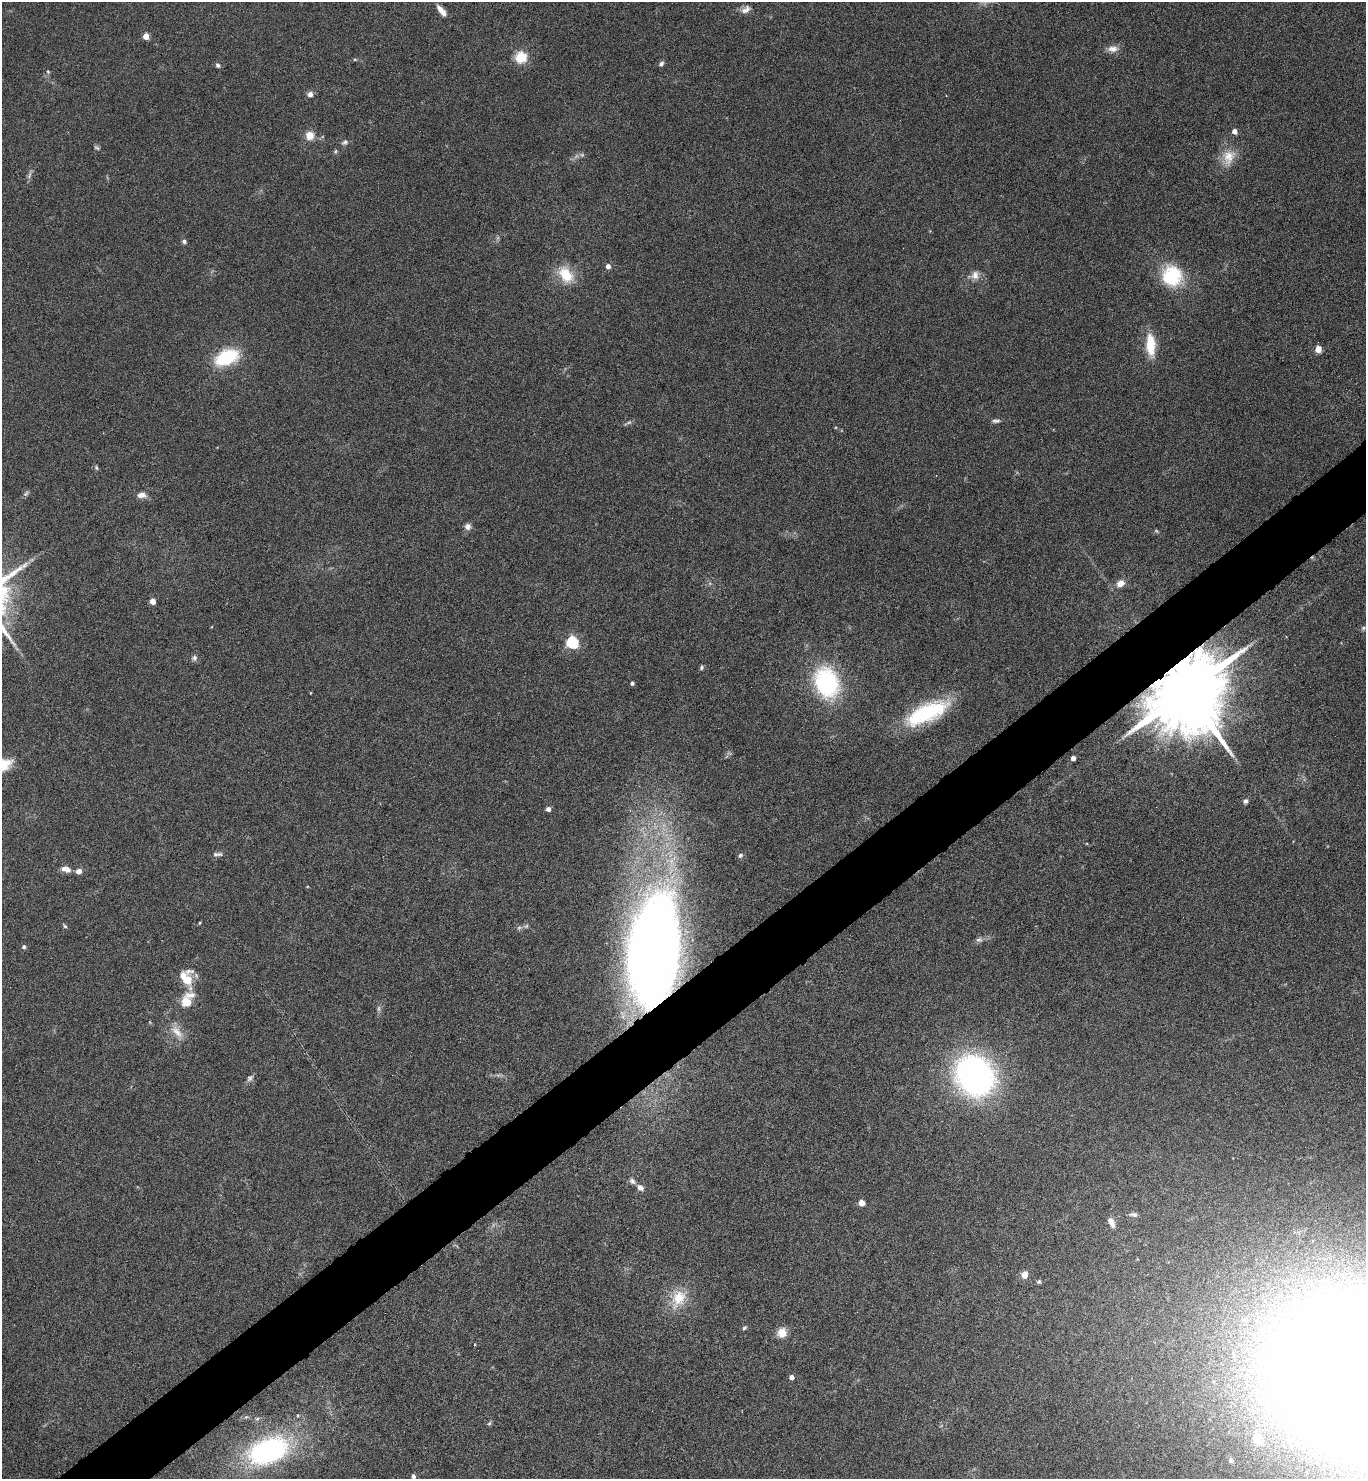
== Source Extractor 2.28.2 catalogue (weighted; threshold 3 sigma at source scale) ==
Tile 7 of 4 x 4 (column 3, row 2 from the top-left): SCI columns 2884-4247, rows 2959-4435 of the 5909 x 5913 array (HDU 1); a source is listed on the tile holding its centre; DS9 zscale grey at full resolution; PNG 1368 x 1481 px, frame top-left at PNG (2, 2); no overlay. Shown black and unused: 5% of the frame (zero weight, under 4 of 8 exposures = <1% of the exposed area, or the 3 px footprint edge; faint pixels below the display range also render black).
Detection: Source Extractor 2.28.2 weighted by HDU 2 'WHT'; one run over the whole footprint, this tile lists its part. Background 0.0775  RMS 0.0047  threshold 0.019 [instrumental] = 3 sigma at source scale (4.09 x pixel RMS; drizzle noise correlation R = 1.36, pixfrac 0.8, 0.05/0.05 arcsec/px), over >= 5 px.
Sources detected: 84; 4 too faint to see at this stretch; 1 inside a brighter object's white glare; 1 cosmic-ray / hot-pixel residue — not listed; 2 inside a brighter listed object's ellipse — not listed separately; the other 76 listed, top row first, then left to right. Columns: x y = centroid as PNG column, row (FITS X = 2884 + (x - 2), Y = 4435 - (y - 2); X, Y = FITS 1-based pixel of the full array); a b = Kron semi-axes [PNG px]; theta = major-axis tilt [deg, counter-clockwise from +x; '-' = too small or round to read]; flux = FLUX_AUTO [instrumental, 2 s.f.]
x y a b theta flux
746 9 13 8 34 2.6
441 11 13 5 -51 3.6
146 36 4 4 - 7
1113 49 15 8 4 3.1
521 57 15 14 - 8.1
355 59 5 3 - 0.49
661 64 8 6 44 1.1
218 65 6 5 - 1
48 72 5 5 - 0.59
310 94 7 6 - 2.1
1234 131 4 4 - 3
310 136 11 11 - 4.4
345 142 9 6 31 1.3
97 148 8 5 -35 0.84
335 151 6 5 - 0.66
1228 157 25 16 70 8.5
29 175 11 5 72 1.3
184 241 6 6 - 0.99
608 266 5 4 - 2.7
566 275 23 15 -53 12
975 275 12 10 87 3.2
1172 276 25 24 - 22
1150 345 21 9 -86 14
1318 349 5 4 - 10
226 357 20 12 23 31
996 421 11 5 4 1.3
96 468 7 5 -70 0.71
26 494 9 5 52 0.85
141 495 12 7 0 2.7
468 526 8 8 - 2
1120 583 8 7 - 3.2
153 601 4 4 - 5.2
1363 628 7 5 48 0.82
572 642 6 5 - 61
194 658 8 7 - 1.3
701 668 6 5 - 0.8
632 683 4 3 - 1.1
827 683 28 21 -70 55
1186 692 20 18 -74 8600
927 713 49 18 25 35
1073 758 4 4 - 2.6
1245 801 7 6 - 1.1
548 809 4 4 - 2.2
217 854 13 5 2 1.4
740 855 7 6 - 0.92
66 869 12 7 -16 3
79 871 7 6 - 2.1
199 923 5 3 - 0.41
65 926 6 5 - 0.7
519 928 6 4 19 0.78
979 940 9 7 7 1.5
24 947 6 5 - 0.89
653 951 85 37 84 690
186 978 20 11 -48 9.6
186 1002 11 10 - 7.2
378 1009 9 4 89 1.1
177 1032 23 10 -50 5.7
975 1076 30 24 -53 180
250 1078 10 7 47 1.4
632 1181 9 7 -53 1.4
640 1188 8 7 - 2.2
862 1203 5 4 - 7.3
1133 1214 12 6 -9 1.4
1111 1222 13 7 -65 2.8
1024 1275 5 4 - 7.1
1039 1282 5 5 - 0.74
679 1298 23 19 58 12
1245 1320 8 7 - 1.6
744 1328 7 5 39 0.73
782 1333 11 10 - 4.9
792 1377 4 4 - 2.4
489 1423 6 4 30 0.64
1257 1439 11 8 -79 6.9
268 1451 43 26 21 85
1231 1460 7 6 - 1.9
413 1476 5 5 - 1.4
Overlapping masked pixels (flux is a lower limit): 2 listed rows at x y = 1186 692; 653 951